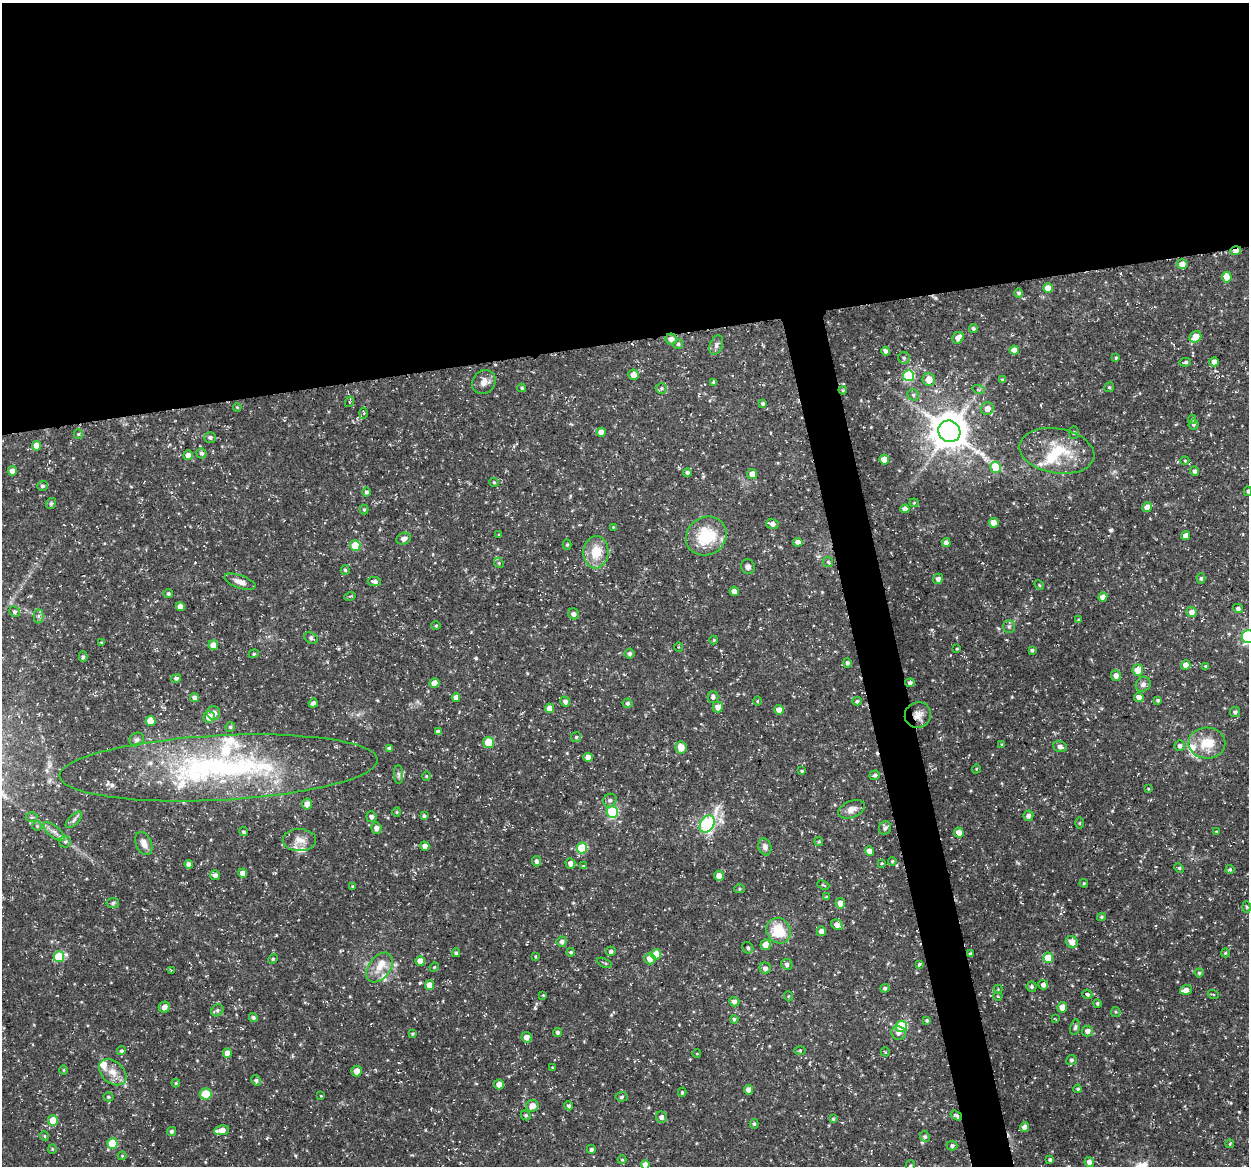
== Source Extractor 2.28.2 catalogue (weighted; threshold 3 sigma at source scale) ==
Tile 2 of 4 x 4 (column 2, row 1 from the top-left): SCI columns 1249-2495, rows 3531-4694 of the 4992 x 4776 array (HDU 1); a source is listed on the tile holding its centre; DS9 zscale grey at full resolution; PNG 1251 x 1168 px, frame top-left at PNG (2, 3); each listed source drawn as its Kron ellipse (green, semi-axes under 4 px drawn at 4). Shown black and unused: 32% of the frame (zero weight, under 3 of 5 exposures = <1% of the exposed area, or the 3 px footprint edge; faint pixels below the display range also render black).
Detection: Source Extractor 2.28.2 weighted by HDU 2 'WHT'; one run over the whole footprint, this tile lists its part. Background 0.0467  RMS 0.0028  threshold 0.0124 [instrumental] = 3 sigma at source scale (4.5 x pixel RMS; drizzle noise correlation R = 1.50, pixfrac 1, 0.0396/0.0396 arcsec/px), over >= 5 px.
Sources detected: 311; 1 inside a brighter object's white glare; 1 cosmic-ray / hot-pixel residue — neither listed nor drawn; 11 inside a brighter listed object's ellipse — not listed separately; the other 298 listed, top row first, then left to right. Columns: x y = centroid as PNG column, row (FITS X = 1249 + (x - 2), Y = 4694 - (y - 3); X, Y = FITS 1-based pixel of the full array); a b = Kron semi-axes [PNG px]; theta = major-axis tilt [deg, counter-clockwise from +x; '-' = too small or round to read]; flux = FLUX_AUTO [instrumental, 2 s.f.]
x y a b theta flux
1236 251 5 4 - 2
1182 264 5 5 - 1.7
1227 277 5 5 - 4.1
1048 288 5 4 - 2.8
1019 293 4 4 - 0.55
973 328 4 4 - 0.55
1195 337 6 5 - 3.9
958 338 6 5 - 1.7
671 339 6 5 - 1.7
678 344 5 4 - 0.41
716 345 10 6 69 1
1014 350 4 4 - 2.2
885 351 4 3 - 0.83
904 358 5 5 - 0.52
1116 358 4 3 - 0.3
1185 362 6 4 10 0.52
1214 362 4 4 - 1.6
633 375 5 5 - 1.9
908 376 5 5 - 21
929 380 6 6 - 3.3
1003 380 4 3 - 0.51
484 382 13 11 51 2.1
714 382 4 3 - 0.48
1109 387 5 4 - 0.37
522 388 4 3 - 0.39
661 388 6 5 - 0.47
843 390 4 3 - 0.27
979 390 6 4 -18 0.4
913 395 6 5 - 0.56
349 402 5 3 - 0.31
763 404 3 3 - 0.56
237 407 4 3 - 0.24
987 408 6 6 - 2.2
363 413 5 3 - 0.36
1192 419 4 4 - 0.37
1194 424 5 5 - 0.41
949 431 11 10 - 740
601 432 4 4 - 1.7
1074 433 6 5 - 0.49
78 434 5 4 - 0.35
210 437 6 5 - 0.72
36 446 5 4 - 2.7
1057 451 38 22 -9 13
201 453 5 5 - 0.62
188 455 5 4 - 1.8
884 459 5 4 - 3.5
1185 461 4 4 - 0.3
996 467 5 5 - 8.8
12 471 5 4 - 1.5
1195 471 4 4 - 0.81
687 472 4 4 - 0.79
752 474 5 5 - 2
494 482 4 4 - 0.34
42 486 5 5 - 0.56
1248 491 5 4 - 0.37
366 492 5 4 - 0.58
51 503 6 5 - 0.59
914 503 4 4 - 0.28
1147 507 5 4 - 2.2
364 509 5 4 - 0.33
905 509 4 4 - 1.4
994 523 5 5 - 1.9
773 524 6 5 - 1.4
613 527 3 3 - 0.2
499 535 4 3 - 0.27
706 536 21 18 33 12
1185 536 4 4 - 1.5
404 539 7 5 23 1.2
798 542 5 4 - 1.5
946 543 5 4 - 1.2
567 545 5 4 - 0.34
355 546 5 5 - 7.9
596 552 16 12 85 5.8
828 562 5 5 - 0.44
499 563 5 4 - 0.35
748 567 7 7 - 1.2
345 570 5 4 - 0.48
1201 578 5 4 - 0.45
938 579 5 5 - 0.93
374 581 7 4 -9 0.92
240 582 16 6 -19 2
1039 585 5 4 - 0.31
734 591 4 4 - 2.1
168 594 5 4 - 0.49
350 596 5 3 - 0.32
1103 597 4 4 - 2
180 607 4 4 - 2.2
1238 608 5 4 - 0.73
14 612 5 5 - 0.66
1192 612 5 5 - 1.6
574 614 6 5 - 1.1
39 616 7 5 90 0.62
1078 620 4 4 - 0.25
436 626 5 3 - 0.27
1009 627 6 5 - 0.58
1248 637 6 6 - 44
311 638 7 5 -33 0.79
714 640 4 4 - 0.27
101 642 4 2 - 0.19
213 645 5 5 - 3
679 647 5 3 - 0.24
957 649 3 2 - 0.24
1032 650 3 3 - 0.51
254 654 5 4 - 0.37
629 654 5 5 - 0.71
83 657 5 4 - 0.53
847 663 5 4 - 0.66
1186 665 4 4 - 1.7
1206 666 3 3 - 0.36
1138 670 5 5 - 3.2
1116 676 5 5 - 1.5
176 678 5 4 - 0.71
434 683 5 4 - 2.6
910 683 5 4 - 0.64
1143 684 8 7 - 0.99
456 697 4 4 - 1.8
713 697 6 5 - 0.79
1139 697 5 4 - 1.7
194 698 4 4 - 1.4
1158 700 4 3 - 0.48
757 701 5 3 - 0.23
857 701 5 4 - 0.47
565 702 5 5 - 0.9
313 703 4 4 - 0.85
628 703 5 5 - 0.48
718 707 5 5 - 1.8
549 708 4 4 - 2
779 710 5 4 - 1.8
1235 712 5 5 - 0.68
214 713 7 6 - 1.7
918 715 13 13 - 2.5
209 717 6 5 - 2.2
150 721 5 5 - 4.5
230 727 5 4 - 0.5
438 732 4 4 - 1.1
576 737 5 5 - 0.38
137 739 7 6 - 0.68
489 742 5 5 - 7.8
1207 743 18 15 -1 6.6
1002 745 4 3 - 0.3
1180 746 5 5 - 0.81
681 747 6 5 - 3.4
1060 747 7 5 -19 1
390 749 4 4 - 0.93
588 757 4 4 - 1.8
219 768 159 32 3 70
976 769 4 3 - 0.2
802 771 4 3 - 0.32
398 774 9 4 -89 0.71
875 775 5 4 - 0.53
426 776 4 4 - 0.29
1148 789 3 2 - 0.23
610 800 7 6 - 0.75
307 804 5 5 - 1.9
852 809 14 8 22 1.9
397 812 4 4 - 0.28
612 812 6 5 - 24
424 816 4 3 - 0.5
1028 816 5 5 - 0.94
32 817 6 5 - 0.48
371 817 5 5 - 0.89
74 820 10 5 45 0.81
1079 823 6 4 89 0.32
707 824 9 6 59 37
37 826 4 4 - 0.35
376 828 6 5 - 1.3
885 828 7 6 - 0.89
1216 831 3 2 - 0.18
54 832 13 5 -39 1.4
244 832 4 4 - 0.43
959 833 5 5 - 1.9
299 840 17 11 1 2.7
65 842 6 5 - 0.54
819 842 4 3 - 0.33
144 843 12 7 -66 1.9
425 846 5 4 - 1.5
765 847 8 6 -75 1.2
582 848 5 5 - 9.8
869 851 4 4 - 1.8
536 861 5 4 - 0.82
892 861 4 3 - 0.32
570 863 5 5 - 1.3
882 863 4 3 - 0.22
189 864 4 4 - 1.2
583 866 4 4 - 0.31
1179 868 5 4 - 0.34
1230 869 4 4 - 0.38
243 873 4 4 - 1.7
215 875 5 5 - 1.1
719 876 5 5 - 1.9
1084 883 4 4 - 0.33
823 885 6 3 -22 0.32
353 886 4 3 - 0.32
739 889 5 4 - 0.4
826 897 4 4 - 0.32
113 903 6 5 - 0.52
840 903 5 4 - 2
1246 907 6 4 -88 0.33
1101 917 4 3 - 0.41
837 925 6 5 - 1.8
779 931 13 12 - 8.5
821 931 5 4 - 1.6
562 942 5 5 - 1
1072 942 6 5 - 2.3
766 945 5 5 - 1.9
748 948 6 5 - 0.59
611 951 5 4 - 0.79
571 952 4 4 - 0.37
456 953 4 3 - 0.38
1225 953 4 4 - 0.33
656 954 5 5 - 4.4
970 954 3 3 - 0.43
59 957 5 5 - 11
535 957 4 2 - 0.23
1048 958 5 5 - 5.5
273 959 5 4 - 0.32
650 959 5 5 - 2.3
420 961 5 4 - 2.1
604 963 8 3 -25 0.39
787 964 5 5 - 0.84
919 964 4 3 - 0.53
379 967 17 10 53 3.4
434 967 5 4 - 0.27
765 968 6 5 - 0.99
171 970 4 2 - 0.22
1199 973 4 4 - 0.38
430 985 5 4 - 2.5
1043 985 5 4 - 0.79
1032 987 5 5 - 0.49
885 988 5 4 - 0.49
998 989 4 4 - 0.25
1186 990 6 5 - 1.6
1087 994 5 4 - 0.5
1213 994 5 3 - 0.23
543 995 4 3 - 0.23
788 996 5 3 - 0.24
998 996 4 3 - 0.22
734 1002 5 4 - 0.86
1097 1003 4 4 - 0.44
164 1007 6 5 - 1.5
1062 1007 5 5 - 3.1
217 1010 6 5 - 0.58
1116 1012 5 4 - 0.35
253 1018 4 4 - 0.6
734 1019 4 4 - 0.52
1055 1019 4 2 - 0.22
927 1020 4 4 - 0.43
902 1027 6 5 - 14
1075 1027 8 5 80 0.59
1087 1031 5 5 - 1.3
558 1032 4 4 - 0.66
898 1033 7 6 - 1.1
412 1034 3 2 - 0.29
527 1037 5 5 - 1.3
800 1050 5 4 - 0.3
121 1051 4 4 - 0.49
885 1052 4 3 - 0.33
227 1053 5 4 - 2.2
697 1054 4 3 - 0.19
1071 1060 5 5 - 0.56
552 1068 3 3 - 0.27
63 1070 5 3 - 0.24
357 1071 5 5 - 2
113 1072 15 11 -41 3.3
256 1080 5 4 - 0.54
176 1083 4 4 - 0.3
499 1084 5 5 - 1.7
1078 1089 4 4 - 0.39
749 1090 5 4 - 1.4
682 1092 4 4 - 0.36
206 1094 6 5 - 6.9
321 1096 3 3 - 0.19
108 1097 5 4 - 0.42
622 1097 6 5 - 0.51
532 1106 6 6 - 2.4
569 1106 4 4 - 0.49
526 1115 5 4 - 0.39
956 1115 6 4 -32 0.58
661 1117 6 5 - 1.1
833 1119 4 4 - 0.35
53 1120 5 5 - 4.2
754 1124 5 4 - 0.45
1025 1127 5 4 - 1.6
221 1130 8 5 9 2.7
171 1131 5 4 - 0.56
44 1136 4 4 - 0.31
925 1136 6 4 -66 0.47
112 1144 5 5 - 9.5
1230 1144 4 3 - 0.26
952 1146 5 4 - 0.62
52 1149 4 4 - 0.32
592 1150 5 5 - 0.69
122 1156 4 4 - 0.24
622 1160 4 4 - 0.27
1050 1160 4 4 - 0.58
1089 1162 5 4 - 1.5
645 1165 5 4 - 1.9
910 1166 5 4 - 0.42
Overlapping masked pixels (flux is a lower limit): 3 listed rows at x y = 1236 251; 918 715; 956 1115
Isophote crosses this tile's border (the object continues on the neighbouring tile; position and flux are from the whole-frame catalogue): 5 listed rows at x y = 1248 491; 1248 637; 219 768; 645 1165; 910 1166
Unlisted compact peaks at least as high as the median listed source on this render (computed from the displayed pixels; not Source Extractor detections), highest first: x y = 1110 530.